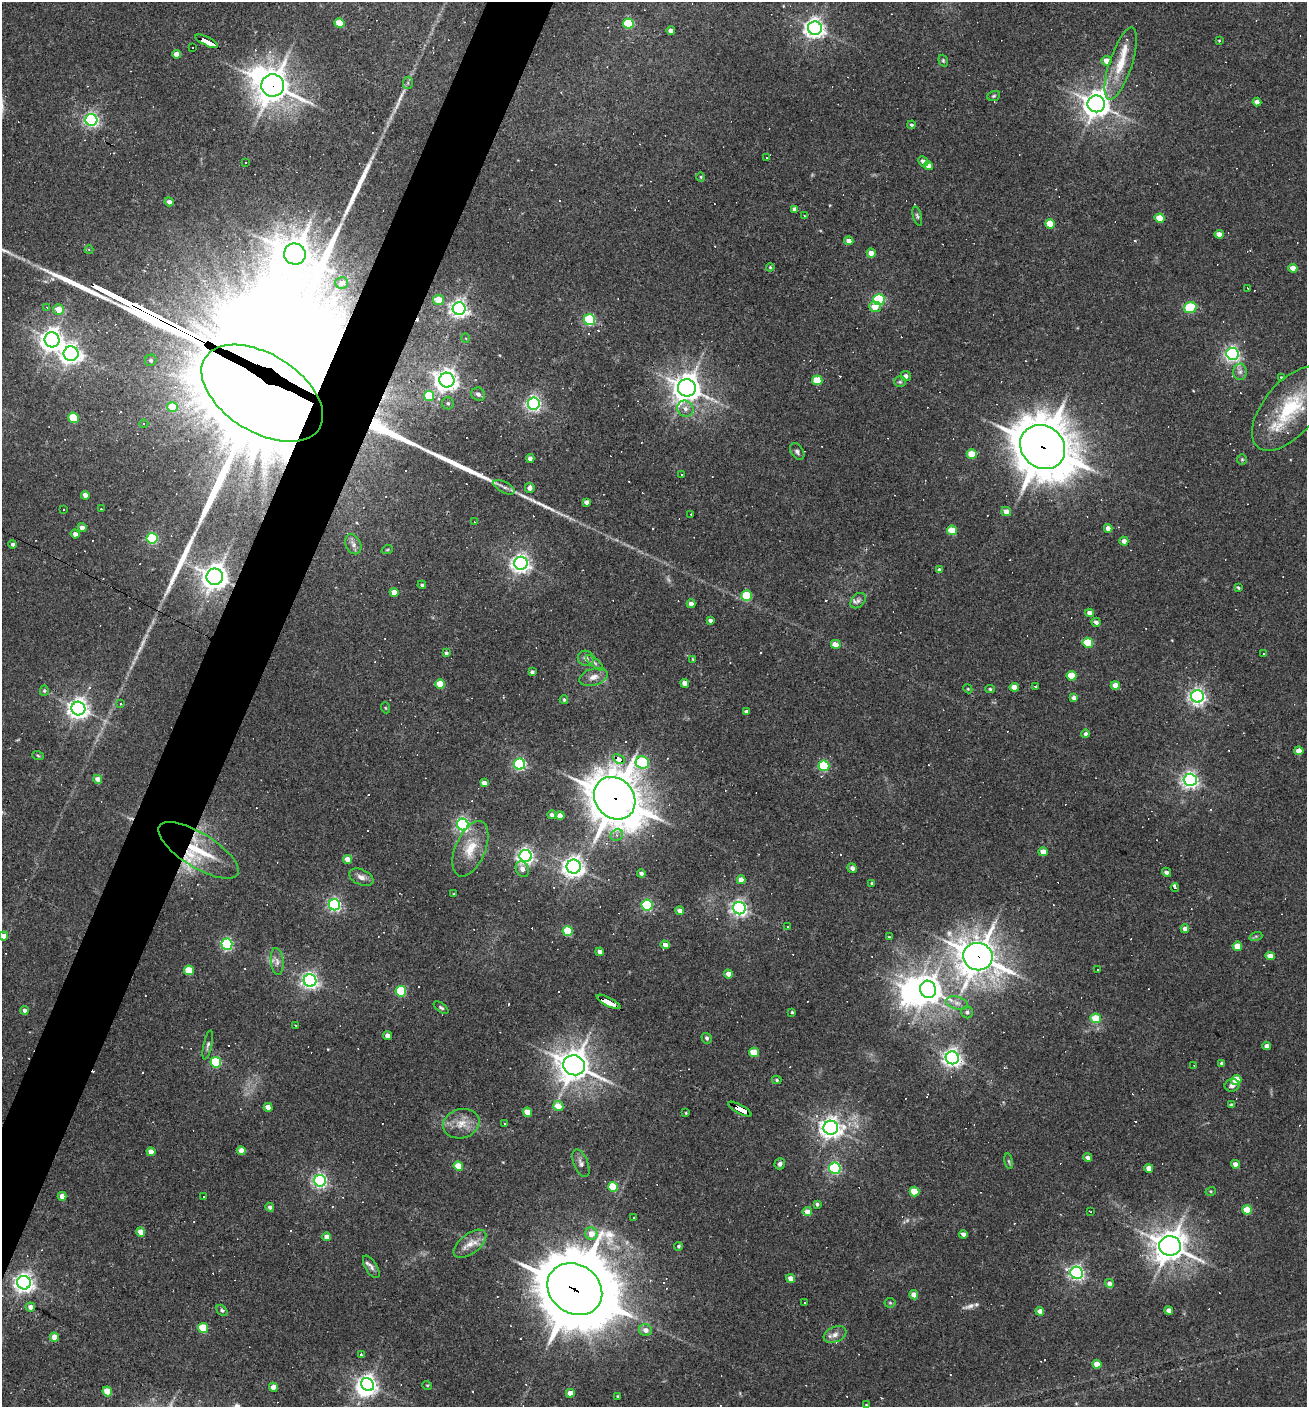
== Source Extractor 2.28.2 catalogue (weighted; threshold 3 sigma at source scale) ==
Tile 7 of 4 x 4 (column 3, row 2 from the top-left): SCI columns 2882-4186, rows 2809-4213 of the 5628 x 5617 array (HDU 1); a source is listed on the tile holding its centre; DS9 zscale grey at full resolution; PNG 1309 x 1409 px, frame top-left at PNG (2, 2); each listed source drawn as its Kron ellipse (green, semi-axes under 4 px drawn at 4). Shown black and unused: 4% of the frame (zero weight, under 3 of 4 exposures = <1% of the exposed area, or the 3 px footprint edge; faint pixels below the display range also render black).
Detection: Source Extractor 2.28.2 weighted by HDU 2 'WHT'; one run over the whole footprint, this tile lists its part. Background 0.0388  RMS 0.0052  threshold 0.0232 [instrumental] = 3 sigma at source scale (4.5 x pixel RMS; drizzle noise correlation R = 1.50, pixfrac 1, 0.05/0.05 arcsec/px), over >= 5 px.
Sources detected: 383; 2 too faint to see at this stretch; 3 inside a brighter object's white glare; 97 cosmic-ray / hot-pixel residue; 9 long thin detections or spike segments (spike, bleed or trail) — neither listed nor drawn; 5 inside a brighter listed object's ellipse — not listed separately; the other 267 listed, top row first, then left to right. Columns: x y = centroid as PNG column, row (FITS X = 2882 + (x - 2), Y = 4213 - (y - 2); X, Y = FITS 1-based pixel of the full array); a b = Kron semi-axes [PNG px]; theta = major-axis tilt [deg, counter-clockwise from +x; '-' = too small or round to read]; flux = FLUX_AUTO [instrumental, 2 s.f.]
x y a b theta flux
339 23 5 4 - 11
628 23 5 5 - 34
815 28 7 6 - 300
671 31 4 4 - 2.9
1219 40 4 2 - 0.36
207 41 12 3 -27 86
193 47 2 2 - 0.47
177 54 4 4 - 4.4
943 61 6 4 -70 0.74
1106 61 5 5 - 4.6
1121 64 38 11 72 15
408 83 6 5 - 1.2
273 85 11 11 - 890
994 96 6 5 - 0.73
1257 102 4 4 - 2.9
1096 104 9 8 - 580
91 120 6 6 - 140
911 125 4 3 - 0.97
766 158 3 3 - 0.77
923 161 5 4 - 2.3
245 163 3 2 - 0.43
929 166 5 4 - 4.9
701 177 4 3 - 0.5
169 202 5 4 - 1.9
794 209 4 4 - 1.6
804 216 3 2 - 0.39
917 216 10 3 -74 0.89
1160 218 5 4 - 8.9
1050 224 5 4 - 10
1219 234 4 4 - 3.7
849 241 4 4 - 3.3
89 250 4 4 - 0.65
871 253 5 4 - 5.2
295 254 11 10 - 1000
770 267 4 4 - 0.53
1293 268 4 4 - 5
342 283 6 6 - 2.6
1248 288 3 3 - 1.3
438 300 5 5 - 8.8
879 300 6 5 - 60
47 307 4 3 - 0.46
875 307 6 5 - 5.4
1190 308 6 5 - 36
59 309 5 5 - 6.8
459 309 6 6 - 230
590 320 5 5 - 57
466 338 5 3 - 0.49
52 340 7 7 - 420
71 354 7 7 - 290
1233 354 6 6 - 140
151 360 6 5 - 1
1240 372 8 7 - 2.1
906 376 5 5 - 2.1
1281 377 4 3 - 0.51
447 380 7 7 - 390
817 380 5 5 - 16
900 382 6 5 - 0.96
687 388 9 8 - 710
262 393 67 39 -32 9700
478 394 7 6 - 2.3
429 396 5 5 - 16
448 403 6 6 - 1.2
534 404 6 6 - 130
172 407 5 5 - 11
1290 408 50 26 50 39
685 409 8 7 - 2.7
74 418 5 5 - 25
144 424 4 4 - 0.62
1043 447 24 20 -42 2300
797 452 9 6 -56 1.4
972 454 5 5 - 10
530 458 4 4 - 2.1
1242 459 5 5 - 0.7
682 474 3 3 - 0.93
504 487 11 5 -28 2.5
530 488 5 4 - 2.8
85 495 4 4 - 4.3
586 502 4 4 - 1.9
101 509 3 2 - 0.43
64 510 3 3 - 1
1006 511 5 4 - 3.7
691 514 2 2 - 0.47
474 522 3 2 - 0.31
82 528 4 4 - 2.9
1108 528 4 4 - 3.3
952 530 5 4 - 13
75 534 4 4 - 2.6
152 538 5 5 - 56
1124 541 4 4 - 2.3
13 544 4 4 - 1.2
353 544 10 7 -64 2.6
387 550 6 3 19 0.51
521 563 7 6 - 260
939 570 4 4 - 1
215 577 8 8 - 580
422 585 4 3 - 1
1238 588 4 3 - 0.77
394 592 4 4 - 5.9
747 596 5 5 - 21
858 601 9 6 46 1.7
691 604 4 4 - 3.3
1090 613 4 4 - 3
710 620 4 3 - 1.5
1096 622 4 4 - 1.9
1088 643 5 5 - 17
836 644 5 4 - 8.7
446 653 4 3 - 0.96
1263 653 3 2 - 0.41
586 658 8 7 - 2
693 659 3 3 - 0.43
595 663 11 4 -41 1.4
532 672 4 3 - 1.2
1072 676 5 4 - 13
593 677 14 8 16 4.1
685 683 4 4 - 4.3
440 684 5 4 - 13
1115 685 4 4 - 5.8
1014 687 4 4 - 5.1
1035 687 3 2 - 0.54
968 689 4 3 - 0.47
990 689 5 4 - 0.79
44 691 5 4 - 0.81
1198 696 6 6 - 180
1074 698 4 4 - 2
564 700 4 3 - 0.9
121 704 3 3 - 0.51
386 708 6 3 -70 0.55
78 709 7 7 - 330
746 711 4 3 - 1.3
1086 734 4 4 - 1.5
1299 751 4 4 - 6
38 756 6 3 -20 0.65
619 759 6 4 -28 40
642 762 7 6 - 53
520 764 5 5 - 88
824 766 5 5 - 45
98 779 4 4 - 4.8
1190 780 6 6 - 190
484 783 4 4 - 4.1
615 798 23 19 -49 1700
552 815 4 4 - 1.8
560 816 4 4 - 4.5
463 824 6 5 - 120
617 835 6 5 - 1.7
470 849 29 15 67 13
198 850 46 17 -32 26
1043 852 4 4 - 5.4
526 856 6 6 - 180
348 859 4 4 - 5.2
574 867 7 7 - 350
852 868 5 4 - 1.6
522 869 8 6 -67 3
1166 872 5 4 - 1.7
641 873 4 4 - 1.3
361 877 13 7 -23 2.9
741 880 4 4 - 3.4
872 883 3 3 - 0.53
1175 887 4 3 - 3.9
454 894 3 3 - 0.5
334 905 6 5 - 110
647 905 5 5 - 66
739 908 6 6 - 190
680 911 4 4 - 2.4
787 927 3 3 - 1.2
1185 929 4 4 - 3.2
568 931 5 5 - 27
4 936 4 4 - 4.3
1256 936 6 4 18 0.84
889 937 4 4 - 0.53
227 944 5 5 - 77
665 945 5 4 - 2.8
1237 946 5 4 - 8.9
600 952 4 4 - 2.9
1270 956 5 4 - 4.5
978 957 15 13 -17 970
277 961 13 6 -84 2.6
1098 969 2 2 - 0.48
189 970 5 4 - 14
729 974 4 4 - 4.9
310 980 6 6 - 190
928 989 9 8 - 560
401 991 5 5 - 40
609 1002 13 3 -27 140
957 1003 11 6 -15 3
441 1008 8 4 -36 0.97
24 1010 4 4 - 1.7
792 1012 3 3 - 0.61
967 1012 6 6 - 1.5
1096 1018 5 5 - 13
295 1025 3 2 - 0.49
387 1036 4 4 - 3.5
707 1038 6 5 - 1
208 1045 15 4 77 1.4
1267 1046 4 4 - 2.5
754 1052 5 4 - 11
952 1058 7 6 - 240
216 1062 5 5 - 44
1222 1063 4 4 - 1.3
574 1065 11 10 - 880
1194 1066 3 2 - 0.43
777 1080 5 4 - 0.7
1236 1080 5 5 - 12
1232 1085 7 6 - 2
1232 1105 3 3 - 1.2
558 1106 5 5 - 7.7
268 1107 4 4 - 4.4
740 1109 13 4 -29 120
527 1112 5 4 - 8.7
686 1113 3 3 - 0.44
461 1124 18 14 16 7.9
505 1124 3 3 - 1.6
831 1128 7 7 - 340
241 1151 4 4 - 4.3
151 1152 4 4 - 4.8
1088 1157 4 4 - 2
1009 1161 8 4 -81 0.9
581 1163 14 7 -68 2.5
780 1164 6 5 - 1.5
1235 1164 4 4 - 2.9
458 1166 5 4 - 10
835 1168 5 5 - 80
1149 1168 4 4 - 4.4
320 1181 6 5 - 140
613 1187 5 5 - 23
1211 1191 5 3 - 0.55
914 1192 5 5 - 12
62 1196 4 4 - 4.5
204 1197 3 3 - 0.83
817 1204 4 3 - 1.2
270 1207 4 4 - 1.4
1247 1210 5 4 - 12
1090 1211 3 2 - 0.29
807 1212 5 4 - 5.1
634 1217 3 2 - 0.38
141 1232 4 4 - 5.4
591 1234 6 6 - 5.6
963 1234 4 4 - 2.3
327 1237 4 4 - 3.4
470 1244 19 10 38 5.8
679 1246 4 4 - 0.9
1170 1246 11 10 - 850
371 1267 13 6 -59 2
1077 1273 6 6 - 160
790 1278 5 4 - 3.4
24 1283 7 6 - 270
1109 1283 4 4 - 2.4
575 1289 29 24 -36 5100
914 1295 4 4 - 5.7
805 1303 2 2 - 0.49
890 1303 5 5 - 0.73
30 1307 4 4 - 2.9
222 1310 6 4 -49 0.97
1169 1310 4 4 - 3.2
1040 1311 4 4 - 3.3
203 1328 5 5 - 19
645 1330 6 6 - 3.3
835 1335 12 7 22 3
54 1337 4 4 - 5.9
361 1355 3 3 - 11
1097 1364 4 4 - 6.5
368 1384 7 6 - 240
427 1385 5 3 - 0.5
273 1387 4 4 - 5.1
107 1391 5 4 - 12
570 1393 4 4 - 4.5
618 1396 3 3 - 0.57
866 1405 3 2 - 0.37
Overlapping masked pixels (flux is a lower limit): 13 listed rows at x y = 207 41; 273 85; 262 393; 1043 447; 215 577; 619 759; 615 798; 198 850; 978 957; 609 1002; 740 1109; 1170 1246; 575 1289
Isophote crosses this tile's border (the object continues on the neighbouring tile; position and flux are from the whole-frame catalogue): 1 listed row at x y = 4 936